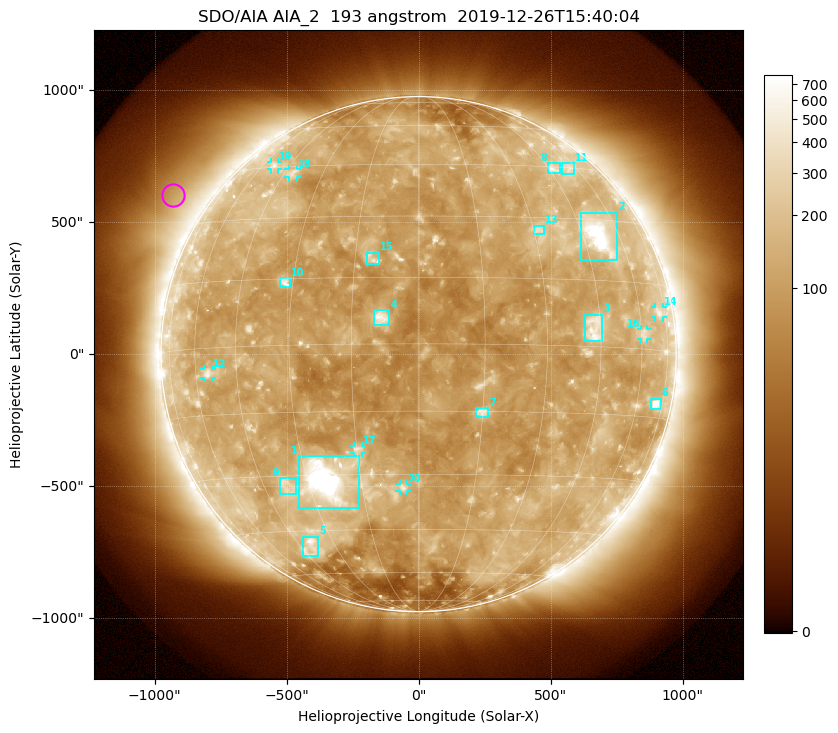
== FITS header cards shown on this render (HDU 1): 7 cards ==
TELESCOP= 'SDO/AIA'
INSTRUME= 'AIA_2'
WAVELNTH=                  193
WAVEUNIT= 'angstrom'
DATE-OBS= '2019-12-26T15:40:04.85'
CTYPE1  = 'HPLN-TAN'
CTYPE2  = 'HPLT-TAN'

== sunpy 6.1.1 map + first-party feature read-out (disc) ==
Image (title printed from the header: SDO/AIA AIA_2  193 angstrom  2019-12-26T15:40:04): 1024 x 1024 px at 2.4 arcsec/px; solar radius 976 arcsec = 407 px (full disc in frame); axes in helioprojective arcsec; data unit not stated in the header (colour bar unlabelled)
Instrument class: DISC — disc imager (sunpy class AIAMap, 193 A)
Bright regions (active regions / flare kernels): reference = the median radial profile (limb darkening/brightening removed); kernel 9 px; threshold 5 sigma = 168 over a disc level ~117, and >= 1.15x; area >= 12 px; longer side >= 10 px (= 24 arcsec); searched inside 0.97 R_sun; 32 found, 20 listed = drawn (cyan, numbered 1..; 7 of them under ~33 arcsec drawn as corner ticks so the feature stays visible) (cap 20 boxes per figure: the strongest are kept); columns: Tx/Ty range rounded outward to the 5 arcsec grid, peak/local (2 s.f.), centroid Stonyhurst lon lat
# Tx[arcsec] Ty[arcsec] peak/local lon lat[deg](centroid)
1 -455..-225 -585..-385 22 -25 -31
2 615..750 355..535 12 +51 +26
3 630..695 45..150 5.1 +43 +4
4 -170..-110 110..165 7.2 -8 +6
5 -440..-380 -765..-690 4.8 -40 -50
6 880..920 -210..-165 6.7 +70 -12
7 215..265 -240..-205 5.4 +15 -15
8 490..540 685..725 3.5 +47 +44
9 -525..-465 -530..-470 3 -37 -33
10 -525..-485 255..290 5.1 -32 +14
11 540..590 680..725 2.7 +55 +45
12 -815..-780 -90..-55 4.1 -55 -6
13 435..475 450..490 3.1 +32 +27
14 895..930 140..180 2.9 +71 +9
15 -200..-145 340..385 3.9 -11 +19
16 840..870 55..95 2.7 +61 +3
17 -245..-215 -375..-345 3.9 -15 -24
18 -495..-460 670..700 2.8 -41 +43
19 -560..-530 700..730 2.9 -53 +46
20 -75..-45 -520..-490 4.1 -4 -33
Off-limb structures (1.02-1.3 R_sun): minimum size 162 px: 9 found; the strongest spans PA ~35..75 deg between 1.06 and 1.3 R_sun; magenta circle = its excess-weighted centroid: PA ~55 deg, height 1.13 R_sun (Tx ~-930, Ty ~600 arcsec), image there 2.2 x the reference